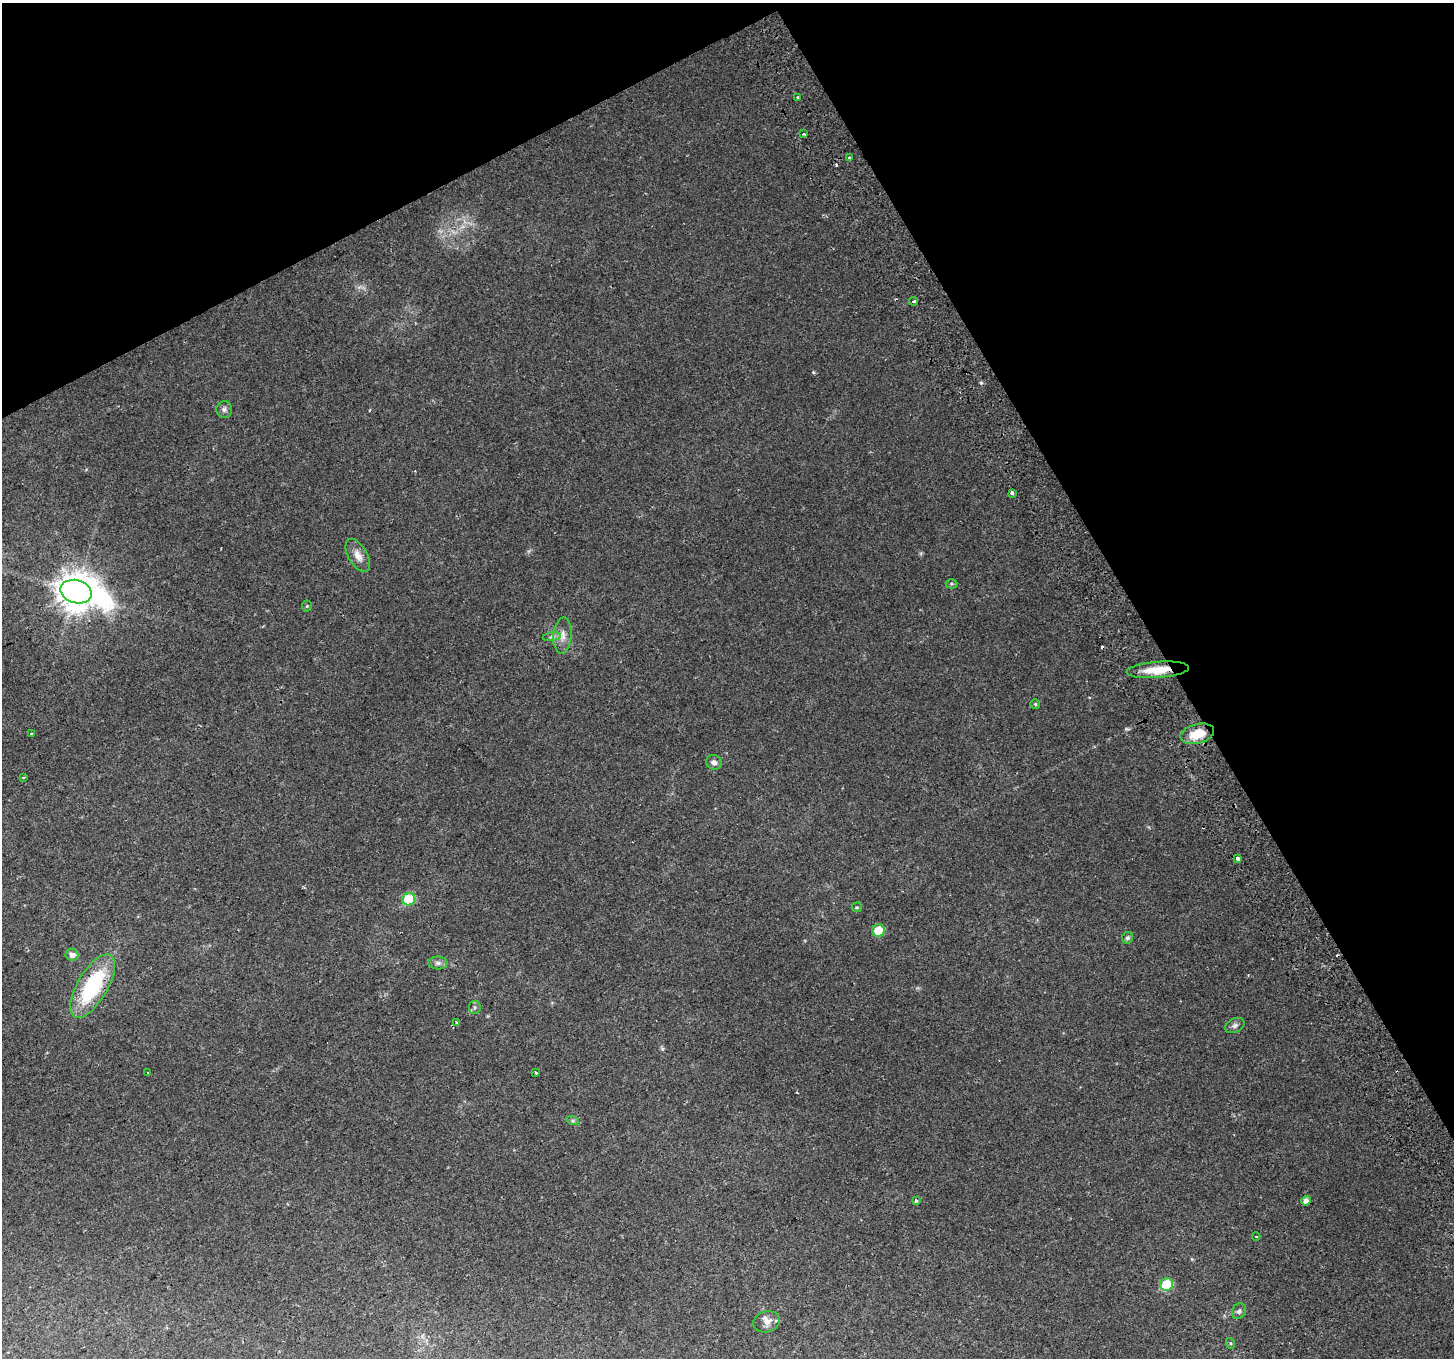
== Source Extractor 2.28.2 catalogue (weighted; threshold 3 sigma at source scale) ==
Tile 3 of 4 x 4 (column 3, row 1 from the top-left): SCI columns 2956-4407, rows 4261-5616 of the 5907 x 5749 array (HDU 1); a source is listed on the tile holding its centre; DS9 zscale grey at full resolution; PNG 1456 x 1360 px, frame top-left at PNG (2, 3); each listed source drawn as its Kron ellipse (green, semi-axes under 4 px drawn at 4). Shown black and unused: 28% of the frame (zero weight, under 2 of 3 exposures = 3% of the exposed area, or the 3 px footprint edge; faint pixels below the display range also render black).
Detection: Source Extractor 2.28.2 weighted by HDU 2 'WHT'; one run over the whole footprint, this tile lists its part. Background 0.0327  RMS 0.0041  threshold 0.0185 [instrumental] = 3 sigma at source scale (4.5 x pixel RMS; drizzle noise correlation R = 1.50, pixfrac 1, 0.0396/0.0396 arcsec/px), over >= 5 px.
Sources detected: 45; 5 cosmic-ray / hot-pixel residue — neither listed nor drawn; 1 inside a brighter listed object's ellipse — not listed separately; the other 39 listed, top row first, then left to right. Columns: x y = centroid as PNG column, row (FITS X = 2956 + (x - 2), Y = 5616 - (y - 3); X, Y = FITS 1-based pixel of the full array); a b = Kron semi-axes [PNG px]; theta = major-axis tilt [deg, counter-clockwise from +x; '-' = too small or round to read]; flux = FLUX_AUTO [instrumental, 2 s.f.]
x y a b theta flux
798 97 3 3 - 1.8
804 134 4 3 - 1
850 158 3 3 - 1.7
914 301 4 3 - 2.5
224 409 8 8 - 1.2
1012 493 4 3 - 2.4
358 555 18 9 -60 3.6
951 584 6 4 -1 0.61
76 592 16 11 -15 970
307 606 5 5 - 0.51
562 636 18 9 86 3.5
552 637 9 4 8 1.1
1158 670 31 8 4 9.1
1035 704 5 5 - 0.63
31 734 3 3 - 1.2
1197 734 17 9 14 8.5
714 762 8 7 - 1.6
24 777 3 3 - 0.73
1238 858 4 3 - 3.1
409 899 6 6 - 17
857 907 5 4 - 0.55
878 930 6 6 - 8.3
1128 938 6 5 - 0.97
72 955 6 6 - 2
438 963 10 6 0 1.4
92 986 36 15 59 34
475 1007 6 5 - 0.86
456 1022 3 3 - 0.71
1235 1025 10 7 25 1.5
148 1073 3 3 - 1.2
536 1073 3 3 - 1.5
573 1121 6 4 -18 0.67
916 1201 4 4 - 1.1
1306 1201 5 4 - 1.9
1256 1237 4 3 - 0.37
1166 1284 6 6 - 16
1239 1311 8 6 59 1.1
767 1322 13 10 17 2.9
1230 1343 5 3 - 0.42
Overlapping masked pixels (flux is a lower limit): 1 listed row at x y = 1158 670